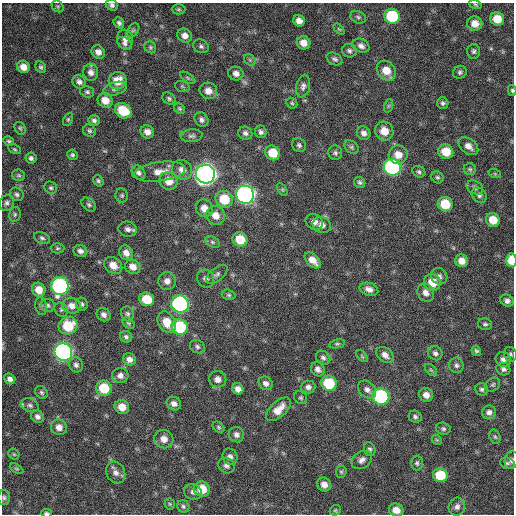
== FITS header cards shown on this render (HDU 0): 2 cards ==
NAXIS1  =                  512 / Axis length
NAXIS2  =                  512 / Axis length

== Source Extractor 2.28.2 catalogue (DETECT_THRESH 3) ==
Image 512 x 512 px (HDU 0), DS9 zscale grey, 1 PNG px = 1 image px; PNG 516 x 516 px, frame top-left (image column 1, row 512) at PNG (2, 3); each listed source drawn as its Kron ellipse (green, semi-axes under 4 px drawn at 4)
Background 348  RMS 20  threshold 58.6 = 3 sigma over >= 5 px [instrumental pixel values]
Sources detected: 203; all 203 listed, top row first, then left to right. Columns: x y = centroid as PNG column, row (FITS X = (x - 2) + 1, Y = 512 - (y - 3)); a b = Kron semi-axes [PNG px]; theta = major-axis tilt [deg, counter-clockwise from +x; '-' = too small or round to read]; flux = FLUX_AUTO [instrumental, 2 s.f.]
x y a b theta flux
475 4 6 4 -18 1900
112 5 6 5 - 3900
58 6 6 5 - 2000
178 9 7 5 0 2200
392 16 8 7 - 70000
358 17 8 6 -26 3000
497 19 7 6 - 22000
299 21 6 5 - 8200
119 23 6 5 - 3400
475 24 7 7 - 13000
339 29 6 4 -44 1800
133 30 8 5 53 2600
185 35 8 6 -30 7900
125 39 9 8 - 6700
125 43 8 5 -35 3500
303 43 7 6 - 12000
201 46 8 6 -29 3600
361 46 9 6 -27 5900
150 47 6 5 - 2200
349 51 7 6 - 3700
474 51 7 6 - 3300
98 52 7 6 - 6900
335 59 8 5 -28 3300
250 60 6 5 - 2500
23 67 6 6 - 11000
41 67 6 5 - 2200
386 71 11 8 -51 19000
91 72 8 7 - 6600
460 72 7 6 - 3100
236 74 8 7 - 6300
188 78 8 4 -36 2400
117 81 9 8 - 20000
79 82 7 6 - 4900
182 86 7 5 -19 2300
303 86 11 7 78 5000
115 89 12 6 19 4800
512 90 5 4 - 1900
208 91 9 8 - 10000
87 92 7 5 -17 2800
169 98 7 5 -33 2900
105 100 8 7 - 15000
292 103 6 5 - 2000
443 103 6 5 - 3000
388 106 7 4 71 2200
179 108 6 5 - 2300
123 111 9 7 -34 38000
68 119 7 4 64 2100
94 120 6 5 - 3700
201 120 8 6 -48 4400
20 128 6 5 - 2200
89 131 6 6 - 2700
384 131 9 9 - 16000
147 132 7 6 - 8300
261 132 6 6 - 3900
245 133 7 6 - 4200
364 133 7 6 - 5600
192 136 11 6 5 4400
9 141 6 4 -30 2400
299 145 7 6 - 3200
468 146 11 7 -38 8800
352 147 8 5 -41 3100
15 149 7 4 -27 1900
446 152 7 7 - 24000
273 153 8 7 - 24000
335 153 7 7 - 3300
72 155 5 5 - 2400
398 155 9 9 - 15000
31 158 5 5 - 3400
392 167 8 8 - 240000
470 169 6 6 - 2500
182 170 10 9 - 11000
160 172 26 9 8 18000
419 172 7 5 -26 2800
138 173 8 6 -54 4400
205 174 9 9 - 910000
495 174 6 4 -19 1500
19 175 6 5 - 2400
437 177 6 5 - 2500
98 181 6 4 -52 2600
169 181 9 8 - 18000
360 182 6 5 - 2600
51 188 6 5 - 2600
475 188 9 6 -31 3800
282 189 7 4 -59 1800
17 194 7 6 - 3400
122 195 7 6 - 2600
245 195 9 9 - 500000
479 195 8 7 - 4500
224 199 9 8 - 35000
7 203 8 7 - 4100
445 204 7 7 - 33000
89 205 8 6 -40 3000
204 208 9 8 - 12000
15 214 7 5 77 2800
216 216 10 9 - 13000
493 220 7 6 - 20000
314 222 9 7 -32 7100
322 225 9 8 - 6800
128 229 9 7 -10 5600
42 238 8 5 -23 3500
240 239 7 7 - 28000
212 242 8 5 -27 2800
57 248 7 5 1 2100
80 251 7 6 - 4600
126 253 8 6 -54 8200
313 260 10 6 -44 12000
511 260 7 5 -87 29000
461 261 6 6 - 10000
113 265 10 7 -36 12000
133 267 8 7 - 9700
217 274 12 6 38 4700
439 276 8 7 - 4900
206 278 9 8 - 5500
167 281 9 8 - 7800
432 282 8 8 - 23000
60 286 9 8 - 240000
369 289 9 6 -18 7900
39 290 7 6 - 15000
426 293 9 7 -61 8100
229 295 7 5 -16 2500
147 299 7 6 - 31000
507 301 7 6 - 4900
82 304 6 6 - 3000
180 304 9 8 - 330000
48 305 7 6 - 3200
41 306 9 5 -80 3100
72 306 9 8 - 9100
61 310 7 6 - 2600
127 314 7 6 - 3100
104 315 7 6 - 5200
167 322 11 8 -62 21000
129 323 7 5 -39 2000
485 324 7 5 -11 2800
68 326 9 8 - 43000
180 327 8 7 - 74000
126 337 6 5 - 3200
337 344 8 4 12 2200
197 347 8 6 -33 3600
476 351 5 4 - 2500
63 352 9 8 - 430000
435 353 7 7 - 4200
510 354 7 6 - 2900
385 355 9 7 -41 8100
362 356 7 4 -46 1900
323 358 8 6 -42 3800
129 359 7 6 - 6900
503 359 8 7 - 5600
76 365 8 7 - 4200
456 365 8 7 - 4000
318 369 7 6 - 5700
503 369 7 6 - 4100
431 370 7 4 -45 2500
120 375 8 7 - 6100
10 379 6 5 - 5400
218 379 9 8 - 7900
266 383 7 6 - 6200
329 383 8 7 - 54000
493 384 8 6 38 2700
308 387 7 6 - 5100
104 388 8 7 - 41000
238 389 6 5 - 7900
367 389 10 7 -44 6000
482 389 6 6 - 3100
41 392 7 5 -45 2600
426 395 7 6 - 8400
381 397 8 8 - 160000
301 398 7 6 - 2400
174 404 7 6 - 6200
30 405 9 6 -20 4200
122 407 7 7 - 15000
278 409 15 7 43 16000
489 412 7 7 - 5900
37 417 7 6 - 4600
415 417 6 6 - 3300
59 427 8 7 - 8700
219 427 7 4 -41 2200
443 429 7 6 - 3100
236 435 8 7 - 5600
495 437 7 5 -72 2400
164 439 10 9 - 11000
437 440 6 4 -44 1700
370 449 7 5 -67 2900
14 454 6 5 - 1700
230 457 8 7 - 5500
362 460 11 8 34 6600
512 460 9 6 74 4600
417 463 7 6 - 2900
507 463 7 5 -13 2500
226 466 8 7 - 4900
17 469 7 4 -30 2000
341 472 6 5 - 2000
116 473 11 9 -61 7800
440 475 7 7 - 40000
324 484 7 6 - 9000
202 489 8 7 - 27000
193 492 9 7 -20 5300
4 498 7 6 - 2900
170 504 6 5 - 2000
183 506 6 5 - 2800
457 507 9 8 - 6000
335 510 6 5 - 1800
396 510 7 6 - 12000
46 513 5 3 - 2600
At the frame edge (FLAGS 8, measured only in part): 6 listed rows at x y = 475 4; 112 5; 512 90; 511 260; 512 460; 46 513